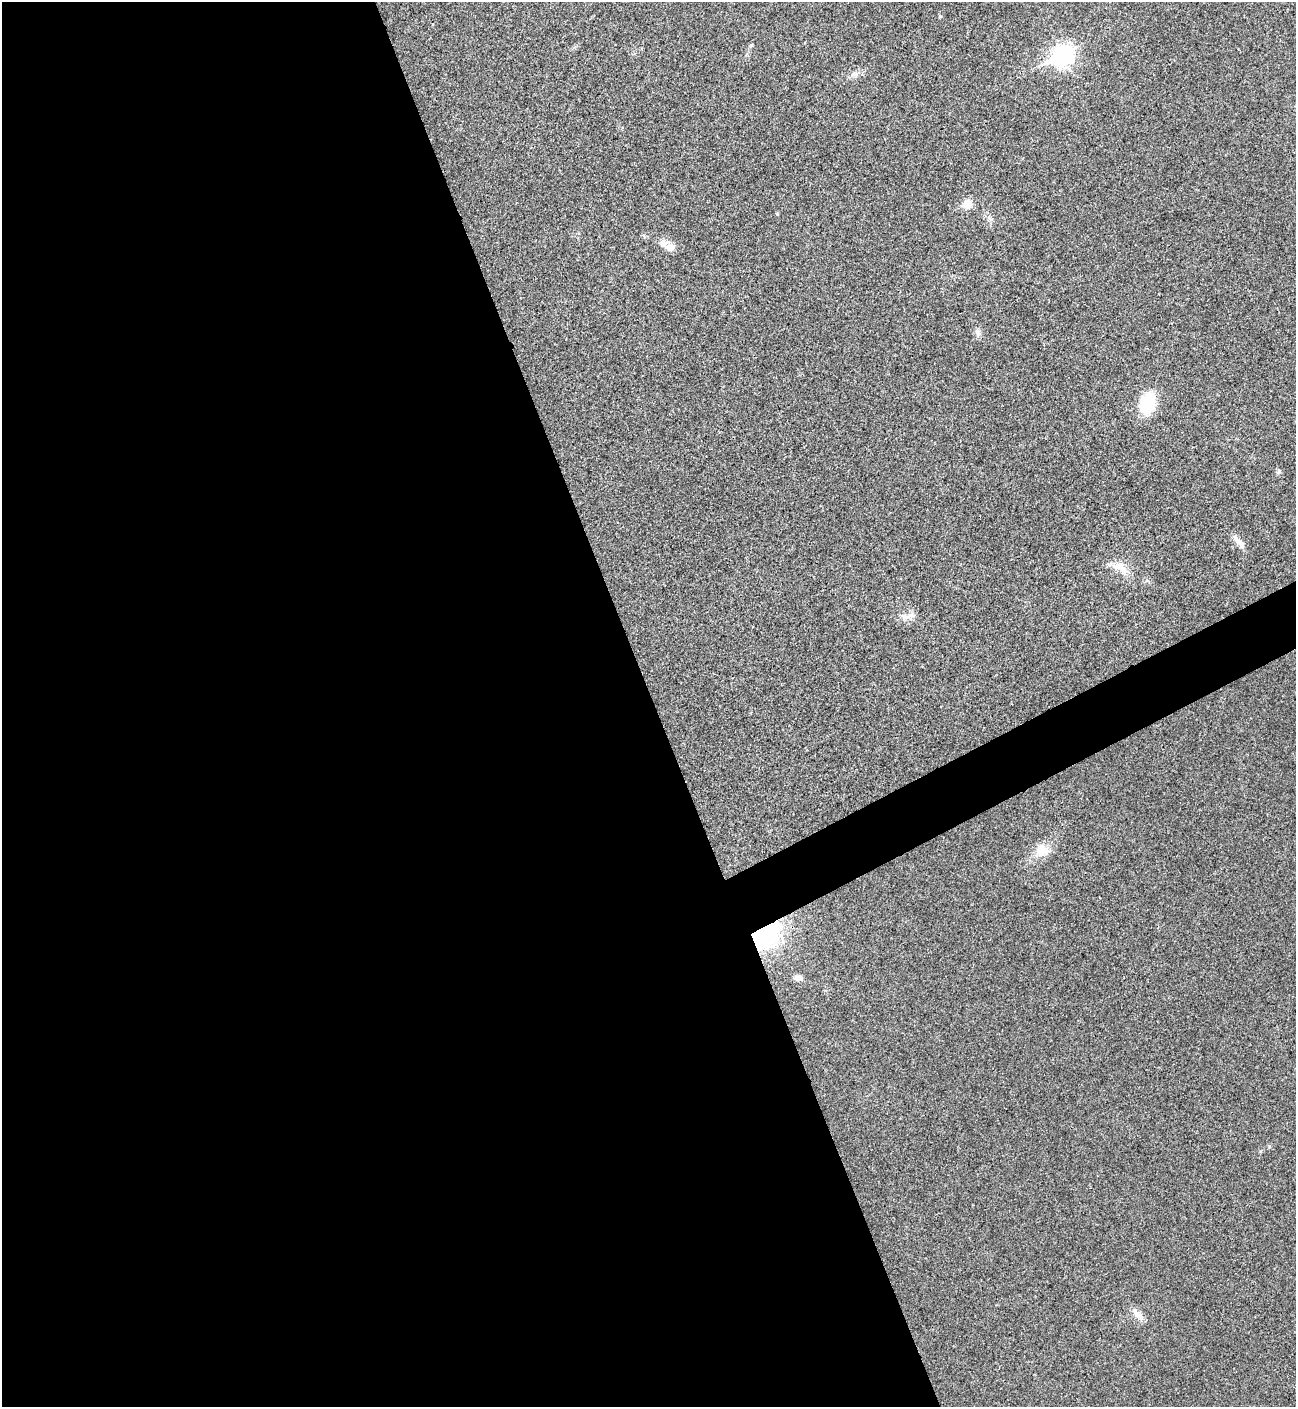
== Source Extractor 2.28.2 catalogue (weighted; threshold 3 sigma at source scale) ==
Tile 9 of 4 x 4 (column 1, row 3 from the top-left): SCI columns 288-1581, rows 1409-2813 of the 5618 x 5630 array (HDU 1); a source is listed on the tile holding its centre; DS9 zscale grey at full resolution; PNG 1298 x 1409 px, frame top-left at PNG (2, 2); no overlay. Shown black and unused: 53% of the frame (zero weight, under 3 of 4 exposures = <1% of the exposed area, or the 3 px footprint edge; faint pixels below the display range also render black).
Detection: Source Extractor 2.28.2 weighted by HDU 2 'WHT'; one run over the whole footprint, this tile lists its part. Background 0.0196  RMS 0.0055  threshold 0.0249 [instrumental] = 3 sigma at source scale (4.5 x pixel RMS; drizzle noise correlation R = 1.50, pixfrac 1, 0.05/0.05 arcsec/px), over >= 5 px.
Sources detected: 17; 1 inside a brighter listed object's ellipse — not listed separately; the other 16 listed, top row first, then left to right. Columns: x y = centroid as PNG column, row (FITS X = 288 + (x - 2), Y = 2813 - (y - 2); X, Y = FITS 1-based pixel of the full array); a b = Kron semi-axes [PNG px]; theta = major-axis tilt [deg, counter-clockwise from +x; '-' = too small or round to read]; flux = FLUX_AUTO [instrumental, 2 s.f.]
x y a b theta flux
940 16 4 4 - 0.84
751 45 6 3 20 0.65
1062 56 10 8 28 250
855 74 9 4 8 1.8
967 204 6 6 - 15
989 218 7 4 -71 1.3
664 243 13 10 37 3.8
978 333 11 7 -78 2.2
1148 403 21 14 71 26
1239 542 23 7 -49 4.1
1119 566 22 13 -20 8.3
905 617 14 7 -12 3.8
1042 850 18 15 -31 8.4
766 933 27 19 47 64
798 978 10 7 -3 2.7
1138 1315 20 7 -44 4.5
Overlapping masked pixels (flux is a lower limit): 1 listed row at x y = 766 933
Unlisted compact peaks at least as high as the median listed source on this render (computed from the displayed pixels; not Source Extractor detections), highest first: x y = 1269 1146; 1279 471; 777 214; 1260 1151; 433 24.